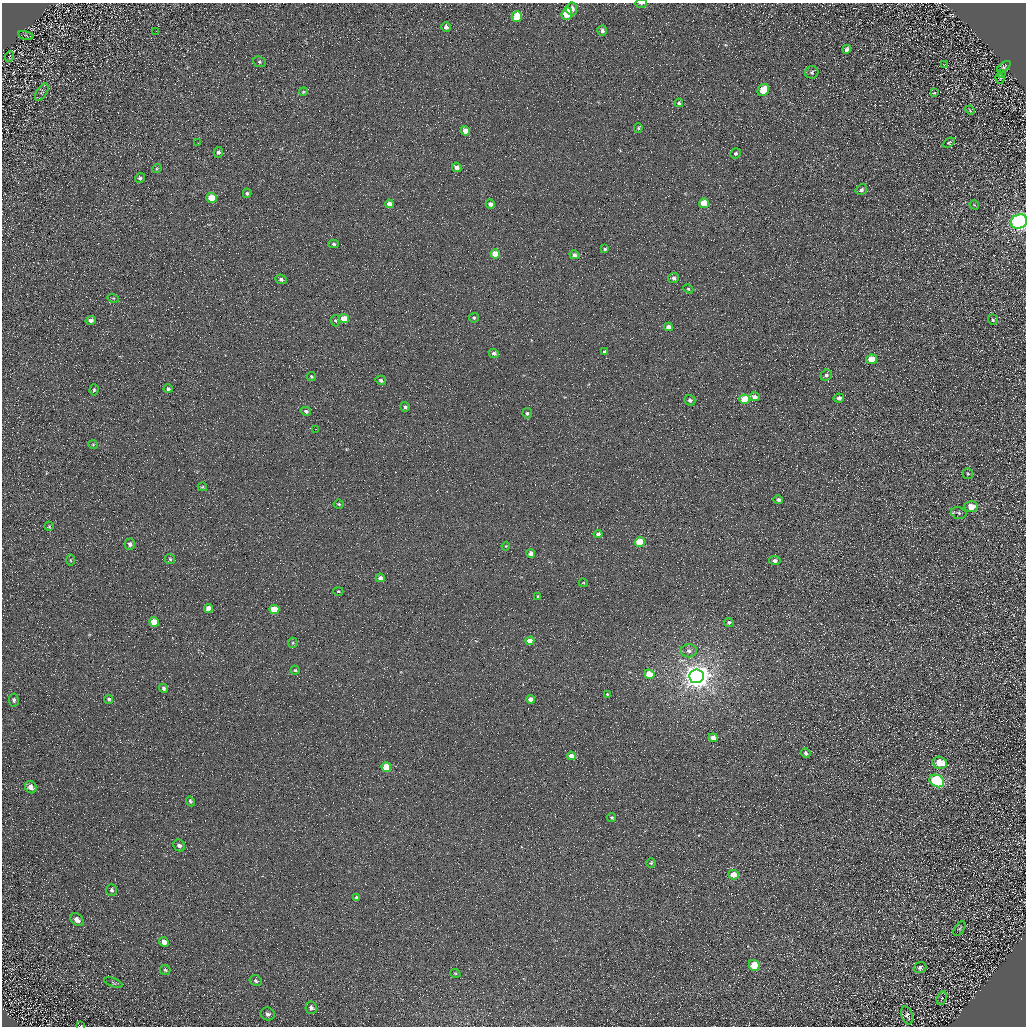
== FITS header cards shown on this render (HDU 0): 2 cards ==
NAXIS1  =                 1024 / Required FITS header
NAXIS2  =                 1024 / Required FITS header

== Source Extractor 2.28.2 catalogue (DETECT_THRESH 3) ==
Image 1024 x 1024 px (HDU 0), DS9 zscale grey, 1 PNG px = 1 image px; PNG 1028 x 1028 px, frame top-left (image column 1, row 1024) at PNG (2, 3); each listed source drawn as its Kron ellipse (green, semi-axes under 4 px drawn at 4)
Background 4.21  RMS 8.6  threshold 25.7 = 3 sigma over >= 5 px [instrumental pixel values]
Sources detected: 132; all 132 listed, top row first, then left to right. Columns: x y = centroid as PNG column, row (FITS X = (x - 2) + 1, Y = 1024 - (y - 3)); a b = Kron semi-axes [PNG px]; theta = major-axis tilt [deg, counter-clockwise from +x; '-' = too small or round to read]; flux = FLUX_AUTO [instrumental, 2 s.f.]
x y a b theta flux
641 3 6 3 2 1400
572 9 6 5 - 3300
567 14 6 5 - 14000
517 16 5 5 - 18000
446 27 5 4 - 1900
156 31 2 2 - 320
602 31 5 5 - 2100
26 35 7 3 -14 650
847 49 5 4 - 1700
9 56 5 2 - 420
259 62 6 5 - 960
944 65 3 2 - 540
1004 67 8 4 39 960
812 72 7 6 - 1200
1002 74 3 3 - 450
1000 78 5 4 - 540
763 90 6 5 - 15000
42 92 10 5 57 1500
303 92 4 3 - 540
934 93 3 2 - 470
679 103 4 4 - 950
970 110 5 4 - 610
638 128 5 4 - 780
465 131 5 4 - 5000
198 143 2 2 - 350
949 143 6 4 30 680
218 152 5 5 - 1500
736 153 5 5 - 1100
457 167 5 4 - 2900
157 168 5 3 - 570
140 178 5 4 - 1500
861 190 6 5 - 1500
247 193 4 3 - 1000
212 198 5 5 - 12000
704 203 5 5 - 16000
389 204 4 4 - 4300
490 204 4 4 - 2700
974 205 5 3 - 510
1019 222 8 7 - 350000
334 244 5 4 - 1000
605 249 4 4 - 730
495 254 5 4 - 11000
574 255 5 4 - 1800
674 278 5 5 - 1600
281 279 6 4 -23 1700
688 289 5 4 - 750
113 298 5 3 - 530
344 318 5 4 - 7500
474 318 5 4 - 920
91 320 5 4 - 1900
993 320 5 5 - 890
335 321 5 4 - 860
669 327 4 4 - 3300
605 351 4 4 - 1300
494 353 5 4 - 1700
872 359 5 4 - 12000
826 375 6 5 - 1500
311 376 4 4 - 930
381 380 5 4 - 1400
168 389 4 4 - 1100
94 390 5 4 - 890
755 397 5 4 - 3300
839 398 5 4 - 2200
745 399 5 4 - 22000
690 400 5 5 - 1600
405 407 5 4 - 1500
306 411 5 4 - 1600
527 413 5 4 - 1200
316 429 2 2 - 250
93 444 5 3 - 580
968 474 5 5 - 810
202 487 4 4 - 580
778 500 5 4 - 1600
339 504 5 4 - 860
971 506 7 5 -1 8100
959 513 8 5 -18 1200
49 526 5 4 - 680
598 534 4 4 - 2200
640 542 5 4 - 19000
130 544 6 5 - 1800
506 546 4 3 - 490
531 553 4 4 - 2800
170 559 5 5 - 970
70 560 6 4 -89 580
775 560 6 4 -5 1900
380 578 4 4 - 2400
583 583 4 4 - 520
338 591 5 3 - 810
538 596 3 3 - 560
209 608 4 4 - 4900
274 609 5 4 - 14000
154 622 5 5 - 7200
729 622 5 4 - 1400
530 641 4 4 - 5200
293 643 5 5 - 800
689 651 8 6 0 2200
295 670 4 4 - 750
649 674 5 4 - 11000
697 676 7 7 - 810000
164 688 5 4 - 1200
607 694 3 3 - 580
109 699 5 4 - 990
531 699 4 4 - 3600
14 700 6 5 - 1200
713 738 4 4 - 3700
806 753 5 4 - 1300
571 756 4 4 - 4800
940 763 7 6 - 8800
386 767 5 5 - 13000
937 781 7 6 - 73000
31 787 6 5 - 3400
190 801 5 4 - 880
612 818 4 4 - 940
179 845 6 5 - 2100
651 863 4 4 - 800
734 875 5 4 - 7300
112 890 6 5 - 1100
357 898 4 4 - 1900
77 920 7 5 -45 2700
960 929 8 5 57 960
164 942 5 4 - 2800
754 965 6 5 - 12000
920 967 6 5 - 1500
165 970 5 5 - 910
455 973 5 3 - 560
256 981 6 5 - 1200
113 983 10 3 -21 770
942 998 7 4 71 870
311 1008 6 5 - 1700
268 1014 7 6 - 1800
907 1015 9 5 -70 1700
81 1025 4 3 - 440
At the frame edge (FLAGS 8, measured only in part): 3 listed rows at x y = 641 3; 1019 222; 81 1025